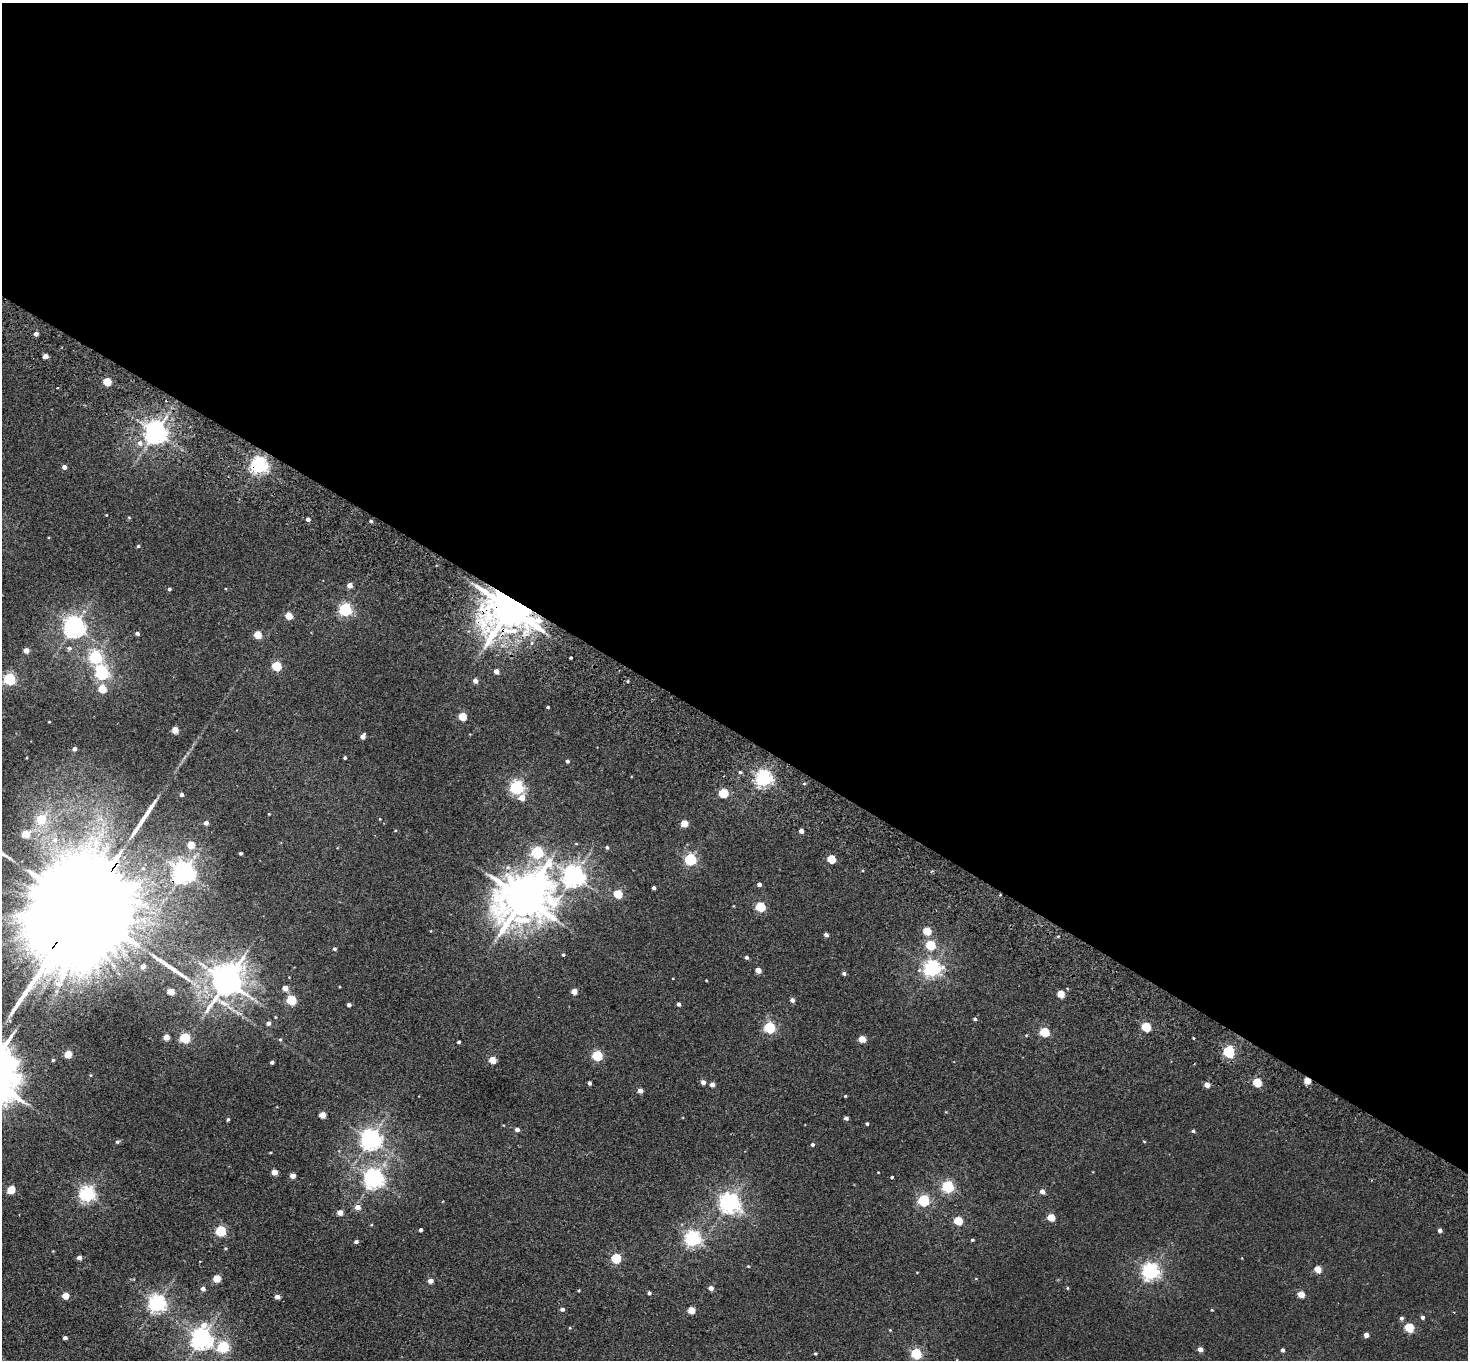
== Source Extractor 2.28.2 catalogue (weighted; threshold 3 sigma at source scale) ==
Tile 3 of 4 x 4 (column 3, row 1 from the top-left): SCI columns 2971-4436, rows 4280-5637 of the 5943 x 5978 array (HDU 1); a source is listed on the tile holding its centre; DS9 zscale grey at full resolution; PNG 1470 x 1362 px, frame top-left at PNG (2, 3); no overlay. Shown black and unused: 54% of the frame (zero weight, under 2 of 3 exposures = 3% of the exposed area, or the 3 px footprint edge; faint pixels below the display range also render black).
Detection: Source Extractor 2.28.2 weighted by HDU 2 'WHT'; one run over the whole footprint, this tile lists its part. Background 0.0289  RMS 0.0064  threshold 0.0289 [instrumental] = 3 sigma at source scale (4.5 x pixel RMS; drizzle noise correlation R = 1.50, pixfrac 1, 0.05/0.05 arcsec/px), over >= 5 px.
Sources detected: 185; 1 cosmic-ray / hot-pixel residue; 2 long thin detections or spike segments (spike, bleed or trail) — not listed; the other 182 listed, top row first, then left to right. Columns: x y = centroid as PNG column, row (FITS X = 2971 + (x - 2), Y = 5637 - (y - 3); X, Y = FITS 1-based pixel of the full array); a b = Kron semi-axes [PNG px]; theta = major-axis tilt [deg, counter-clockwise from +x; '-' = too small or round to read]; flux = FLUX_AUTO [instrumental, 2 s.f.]
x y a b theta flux
36 334 4 4 - 2.7
45 356 4 4 - 5
107 381 5 4 - 21
57 388 3 2 - 0.75
155 432 7 7 - 530
140 443 7 6 - 3.2
259 465 6 6 - 220
64 467 4 4 - 3.1
106 515 4 2 - 0.38
129 518 5 3 - 0.53
308 519 4 4 - 2.2
371 521 5 3 - 1.1
138 546 4 4 - 0.84
350 585 4 4 - 4.6
169 589 4 4 - 1.1
345 609 5 5 - 110
510 609 13 11 -4 2600
289 615 5 4 - 13
74 626 7 7 - 400
137 633 4 4 - 1.6
257 634 5 4 - 17
69 648 7 6 - 1.6
26 650 4 4 - 4.8
96 657 6 5 - 110
571 658 3 3 - 0.74
276 666 5 5 - 32
496 671 4 4 - 4.2
102 673 7 6 - 110
9 679 5 5 - 86
475 681 4 4 - 3.2
102 689 5 5 - 21
548 707 3 3 - 0.76
462 716 5 4 - 18
49 722 4 3 - 0.45
175 730 4 4 - 9.7
363 736 5 4 - 4
74 749 4 4 - 2.3
345 758 3 3 - 1.2
567 761 4 4 - 1.4
740 772 5 4 - 1.1
763 778 6 6 - 210
804 783 3 3 - 0.9
517 787 6 5 - 130
723 793 5 5 - 33
181 795 4 4 - 2.1
522 798 6 5 - 6.7
269 814 4 3 - 0.47
41 819 7 6 - 20
206 823 4 4 - 3
684 823 5 4 - 12
395 831 4 3 - 0.49
801 831 4 4 - 3.8
25 834 5 5 - 15
55 840 9 8 - 4.1
191 844 4 4 - 13
576 844 5 3 - 0.51
607 847 5 4 - 1.1
537 852 5 5 - 79
240 853 3 3 - 1.3
690 859 5 5 - 76
831 859 5 5 - 23
183 872 7 7 - 440
573 876 7 7 - 440
759 884 4 4 - 2.2
654 888 3 3 - 1.5
618 894 5 5 - 26
1000 895 3 2 - 0.94
524 898 18 14 38 2700
760 906 5 5 - 39
83 907 65 20 53 49000
927 931 5 5 - 19
826 935 4 4 - 2.2
1058 936 4 3 - 0.53
930 945 5 5 - 35
334 949 4 4 - 1.2
563 955 4 3 - 0.81
746 957 4 4 - 1.4
143 966 4 4 - 3.9
932 968 6 6 - 210
758 970 5 4 - 5.8
844 973 4 4 - 1.5
706 980 3 2 - 0.43
226 981 11 9 59 1100
285 988 4 4 - 6.1
171 991 5 4 - 11
574 991 4 4 - 6.9
1061 994 5 4 - 14
291 1000 5 5 - 36
792 1000 4 4 - 2.6
679 1004 4 3 - 1.9
349 1005 4 3 - 2.1
275 1017 5 3 - 0.53
975 1019 4 3 - 1.1
268 1023 4 4 - 2.6
769 1027 5 5 - 66
1146 1027 5 5 - 33
1044 1032 5 5 - 33
1026 1035 4 3 - 0.47
166 1037 4 4 - 7.7
185 1038 5 5 - 44
1193 1038 4 3 - 0.49
280 1039 5 4 - 0.76
862 1039 5 4 - 12
459 1042 3 3 - 1.1
1229 1051 5 5 - 62
68 1054 5 4 - 18
597 1055 5 5 - 49
53 1060 3 3 - 0.75
492 1060 5 4 - 14
272 1062 4 3 - 1.7
90 1075 4 3 - 0.56
1307 1081 4 4 - 11
703 1082 4 4 - 3.5
1257 1082 5 4 - 26
589 1083 4 3 - 2
712 1084 4 4 - 3.5
1207 1085 4 4 - 5.3
640 1090 4 4 - 3.8
845 1096 3 3 - 0.62
322 1115 4 4 - 9
846 1118 4 4 - 1.9
228 1119 4 3 - 0.91
867 1124 3 3 - 1
517 1129 4 4 - 3.3
1193 1131 4 4 - 0.99
370 1139 7 7 - 370
1144 1141 4 3 - 0.49
117 1142 5 4 - 1.2
812 1145 4 4 - 1.3
274 1172 4 4 - 8
878 1172 3 3 - 0.42
293 1176 4 4 - 5
892 1177 4 3 - 1
373 1179 7 6 - 330
948 1186 5 5 - 84
11 1189 5 5 - 15
1042 1191 4 4 - 3.7
87 1194 6 6 - 180
923 1200 5 5 - 67
729 1203 7 6 - 310
358 1207 6 6 - 3.6
340 1212 4 4 - 6.4
1051 1217 5 4 - 16
958 1221 5 4 - 24
421 1230 4 3 - 1.4
1440 1230 4 4 - 2.4
221 1231 5 5 - 47
692 1239 6 6 - 180
972 1240 4 3 - 0.89
356 1241 4 4 - 1.5
53 1251 3 3 - 0.4
79 1257 4 4 - 3.2
616 1258 5 5 - 37
748 1266 4 3 - 0.49
1318 1269 5 4 - 12
1150 1271 6 6 - 220
217 1278 5 4 - 15
430 1281 4 4 - 4.5
711 1288 4 4 - 3.5
1067 1288 4 3 - 0.57
203 1289 4 4 - 2.7
579 1290 4 3 - 0.53
649 1293 4 3 - 1.2
1301 1294 4 4 - 12
65 1296 5 4 - 11
277 1297 4 4 - 3.7
157 1303 6 6 - 260
562 1309 4 4 - 1.8
691 1310 4 4 - 13
1212 1310 4 3 - 0.49
1422 1317 4 4 - 1.4
1401 1318 5 4 - 1.5
1409 1328 5 5 - 29
890 1330 4 4 - 0.46
1366 1335 4 4 - 4.2
65 1338 4 3 - 1.8
201 1339 8 7 - 390
223 1347 6 5 - 57
1200 1349 4 4 - 4.2
1282 1350 4 3 - 1.7
815 1353 3 3 - 0.74
916 1353 5 5 - 56
Overlapping masked pixels (flux is a lower limit): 6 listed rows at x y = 259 465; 510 609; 183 872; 1000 895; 83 907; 1307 1081